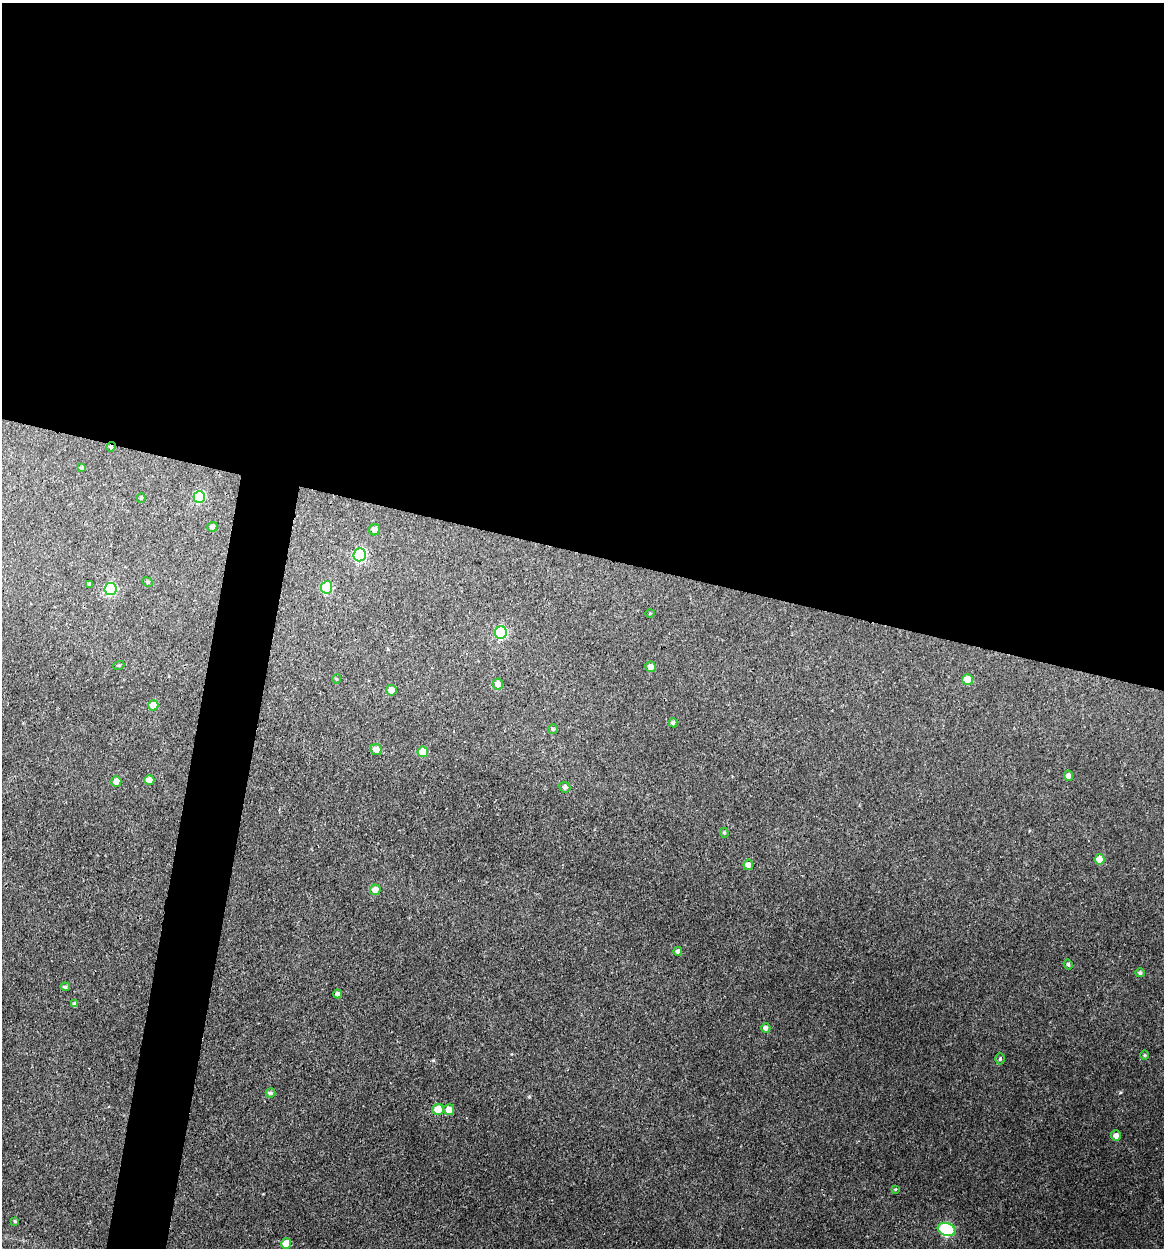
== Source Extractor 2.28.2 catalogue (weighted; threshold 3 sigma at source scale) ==
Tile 3 of 4 x 4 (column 3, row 1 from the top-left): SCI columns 2564-3725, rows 3742-4987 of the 5007 x 4987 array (HDU 1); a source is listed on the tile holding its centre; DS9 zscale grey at full resolution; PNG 1166 x 1250 px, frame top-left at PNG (2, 3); each listed source drawn as its Kron ellipse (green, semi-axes under 4 px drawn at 4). Shown black and unused: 47% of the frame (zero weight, under 3 of 4 exposures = <1% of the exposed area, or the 3 px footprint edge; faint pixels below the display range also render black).
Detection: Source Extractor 2.28.2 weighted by HDU 2 'WHT'; one run over the whole footprint, this tile lists its part. Background 0.118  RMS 0.0043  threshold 0.0193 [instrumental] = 3 sigma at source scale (4.5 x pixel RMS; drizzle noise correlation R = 1.50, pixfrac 1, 0.05/0.05 arcsec/px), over >= 5 px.
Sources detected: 49; all 49 listed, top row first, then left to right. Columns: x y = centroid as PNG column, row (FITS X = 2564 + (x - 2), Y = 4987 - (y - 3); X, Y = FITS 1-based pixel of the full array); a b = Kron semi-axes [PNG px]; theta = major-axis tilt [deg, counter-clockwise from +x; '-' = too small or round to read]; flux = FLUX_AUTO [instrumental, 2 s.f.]
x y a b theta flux
111 447 5 4 - 0.76
82 468 4 3 - 0.72
199 497 6 5 - 26
141 498 5 4 - 0.68
212 527 5 5 - 1.7
375 530 6 5 - 2.5
360 555 6 6 - 54
147 582 5 4 - 0.71
90 584 3 3 - 0.87
327 587 6 5 - 24
111 589 6 6 - 37
650 613 5 3 - 0.36
501 633 6 6 - 43
119 665 5 3 - 0.43
651 667 5 5 - 2.9
336 679 5 3 - 0.39
968 679 5 5 - 5.2
498 684 5 5 - 2.5
391 690 5 5 - 2.9
153 705 5 5 - 5.1
673 723 4 4 - 1.2
553 729 5 5 - 0.59
376 750 5 5 - 3.3
423 752 5 5 - 9.7
1068 776 5 4 - 1.8
149 780 5 5 - 2.9
116 781 5 5 - 3.2
565 787 6 5 - 1.4
724 833 5 4 - 0.58
1100 859 5 5 - 6.1
748 865 5 4 - 2.1
375 890 5 5 - 3.3
678 951 4 4 - 1.2
1068 964 5 4 - 0.68
1140 973 5 4 - 1
65 987 5 4 - 0.66
337 994 4 4 - 1.3
75 1004 4 4 - 1.2
766 1028 4 4 - 1.5
1145 1055 5 3 - 0.42
1000 1059 5 4 - 0.56
270 1093 5 4 - 0.95
438 1109 5 5 - 7.3
449 1110 5 5 - 4
1116 1136 5 5 - 2.3
895 1189 4 3 - 0.44
15 1221 4 3 - 0.51
947 1229 9 6 -16 43
286 1244 5 5 - 7.3
Overlapping masked pixels (flux is a lower limit): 1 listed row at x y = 111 447
Unlisted compact peaks at least as high as the median listed source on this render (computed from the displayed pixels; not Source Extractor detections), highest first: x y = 529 1097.